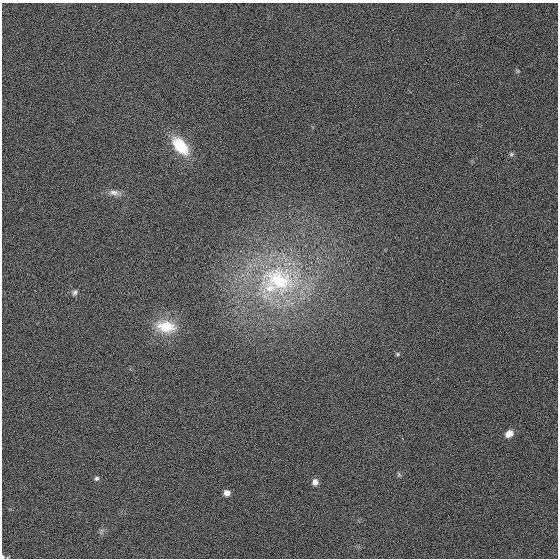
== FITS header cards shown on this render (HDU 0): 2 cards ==
NAXIS1  =                  556 / Width of image
NAXIS2  =                  556 / Height of image

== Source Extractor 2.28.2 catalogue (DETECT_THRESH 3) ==
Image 556 x 556 px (HDU 0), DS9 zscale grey, 1 PNG px = 1 image px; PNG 560 x 560 px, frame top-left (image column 1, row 556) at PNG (2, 3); no overlay
Background 1130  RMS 5.2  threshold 15.6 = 3 sigma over >= 5 px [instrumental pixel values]
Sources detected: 15; all 15 listed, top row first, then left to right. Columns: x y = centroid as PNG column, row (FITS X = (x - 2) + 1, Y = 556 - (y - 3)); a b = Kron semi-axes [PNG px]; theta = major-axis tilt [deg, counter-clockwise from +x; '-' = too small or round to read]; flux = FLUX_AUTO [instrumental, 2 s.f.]
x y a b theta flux
518 71 5 5 - 460
180 146 25 13 -50 14000
511 154 6 6 - 760
114 193 19 8 -6 2500
279 280 56 42 -18 58000
270 288 26 17 0 14000
75 292 9 6 55 1100
166 327 28 16 -8 12000
398 354 5 4 - 450
509 434 7 6 - 4600
399 474 8 6 -89 680
97 478 6 6 - 810
315 482 6 5 - 2200
227 493 5 5 - 2300
3 557 5 4 - 570
At the frame edge (FLAGS 8, measured only in part): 1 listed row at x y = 3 557